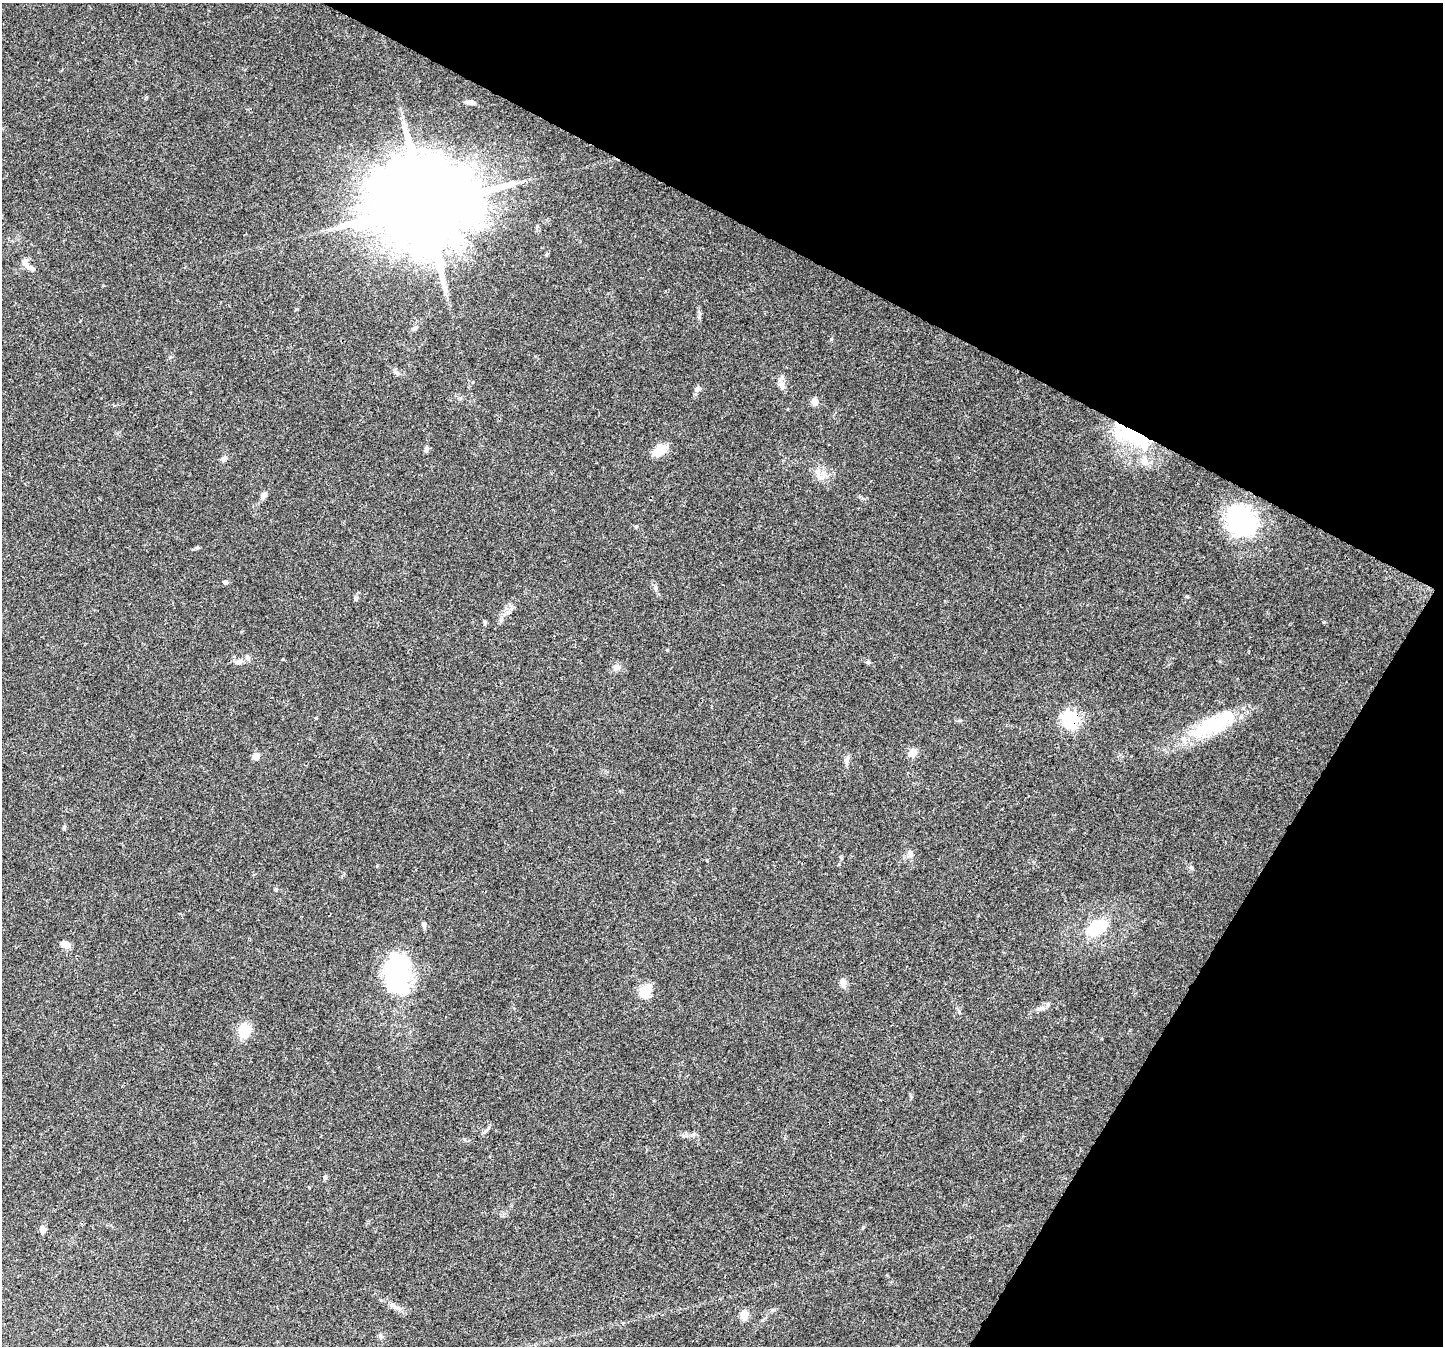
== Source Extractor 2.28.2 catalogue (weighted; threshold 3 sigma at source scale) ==
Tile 8 of 4 x 4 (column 4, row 2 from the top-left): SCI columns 4361-5801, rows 3004-4347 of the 5832 x 5940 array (HDU 1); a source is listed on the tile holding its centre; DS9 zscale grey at full resolution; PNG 1445 x 1348 px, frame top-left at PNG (2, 3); no overlay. Shown black and unused: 26% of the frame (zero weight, under 3 of 4 exposures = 5% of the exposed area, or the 3 px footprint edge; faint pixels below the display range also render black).
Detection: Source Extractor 2.28.2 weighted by HDU 2 'WHT'; one run over the whole footprint, this tile lists its part. Background 0.03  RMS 0.0033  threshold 0.015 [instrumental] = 3 sigma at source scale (4.5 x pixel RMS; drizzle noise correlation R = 1.50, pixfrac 1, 0.0396/0.0396 arcsec/px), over >= 5 px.
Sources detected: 49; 2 inside a brighter object's white glare — not listed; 5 inside a brighter listed object's ellipse — not listed separately; the other 42 listed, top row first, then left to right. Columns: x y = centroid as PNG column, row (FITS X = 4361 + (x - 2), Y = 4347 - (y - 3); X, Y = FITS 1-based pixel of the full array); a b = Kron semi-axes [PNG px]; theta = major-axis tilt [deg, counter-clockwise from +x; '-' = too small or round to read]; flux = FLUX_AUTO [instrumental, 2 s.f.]
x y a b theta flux
471 102 11 5 -8 1.3
424 205 26 23 29 6700
26 265 9 7 -41 1.4
415 328 8 5 29 0.68
781 385 13 8 -67 1.8
698 388 9 5 10 0.79
814 402 10 8 -71 1.7
1136 437 43 20 -34 23
426 449 7 5 87 0.95
661 449 15 12 2 4.2
224 459 10 4 66 0.87
820 478 13 7 12 2
263 495 10 6 46 1.5
1242 520 42 36 -69 31
197 547 7 4 44 0.49
226 582 6 5 - 0.64
656 588 6 4 72 0.53
356 598 7 5 72 0.65
501 620 7 6 - 0.9
485 622 6 4 -72 0.45
667 650 4 3 - 0.32
239 662 11 8 17 1.7
868 662 6 4 45 0.45
616 667 12 7 -2 1.7
1070 720 7 7 - 110
1207 727 65 21 20 23
913 752 9 7 47 3.3
256 756 8 7 - 2.1
64 827 6 5 - 0.48
910 854 11 6 -78 1.3
424 924 7 6 - 0.73
1097 927 26 18 34 11
65 944 10 6 -23 2.5
396 972 43 27 -77 40
842 981 11 8 -38 1.6
645 991 9 7 56 13
1041 1009 7 4 19 0.78
244 1030 18 15 84 6
325 1177 6 6 - 0.61
43 1229 8 7 - 1.4
392 1305 9 6 0 1.1
744 1315 8 7 - 4.3
Overlapping masked pixels (flux is a lower limit): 2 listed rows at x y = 1136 437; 1070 720
Unlisted compact peaks at least as high as the median listed source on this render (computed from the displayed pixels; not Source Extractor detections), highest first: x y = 831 339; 1191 867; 1187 596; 1324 622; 485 1131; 636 526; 297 309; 699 317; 959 1012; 276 889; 773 1310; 309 1187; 316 718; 546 255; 846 760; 283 659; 377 866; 960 720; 170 357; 380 1336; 146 97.